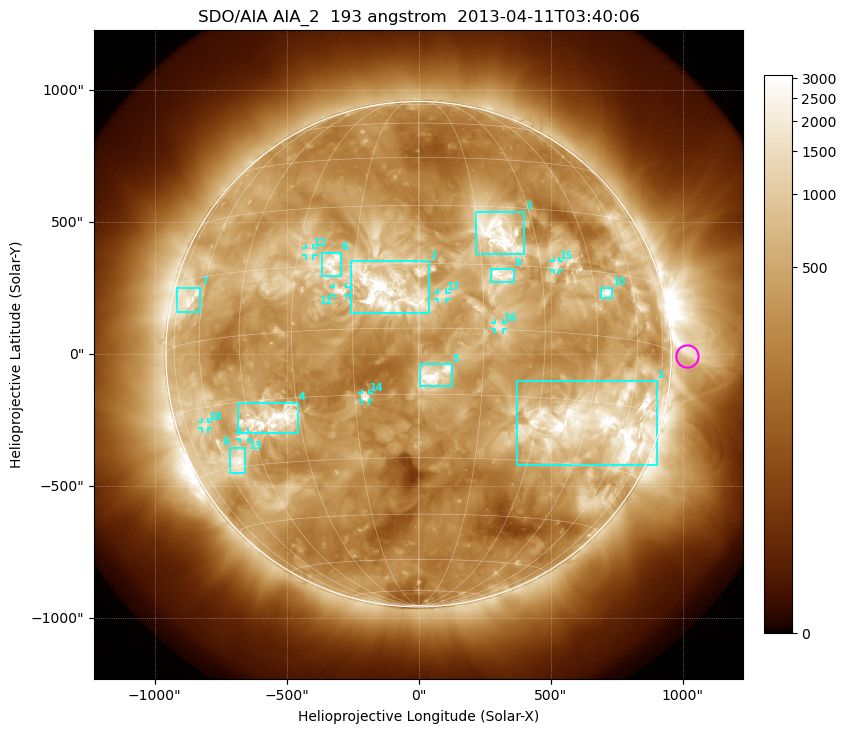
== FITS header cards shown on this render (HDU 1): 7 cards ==
TELESCOP= 'SDO/AIA'
INSTRUME= 'AIA_2'
WAVELNTH=                  193
WAVEUNIT= 'angstrom'
DATE-OBS= '2013-04-11T03:40:06.84'
CTYPE1  = 'HPLN-TAN'
CTYPE2  = 'HPLT-TAN'

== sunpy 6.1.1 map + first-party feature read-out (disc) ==
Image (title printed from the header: SDO/AIA AIA_2  193 angstrom  2013-04-11T03:40:06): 1024 x 1024 px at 2.4 arcsec/px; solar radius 957 arcsec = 399 px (full disc in frame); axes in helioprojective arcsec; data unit not stated in the header (colour bar unlabelled)
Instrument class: DISC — disc imager (sunpy class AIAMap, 193 A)
Bright regions (active regions / flare kernels): reference = the median radial profile (limb darkening/brightening removed); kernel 9 px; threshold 5 sigma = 1045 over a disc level ~372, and >= 1.15x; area >= 12 px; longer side >= 10 px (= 24 arcsec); searched inside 0.97 R_sun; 18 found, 18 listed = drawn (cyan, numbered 1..; 8 of them under ~33 arcsec drawn as corner ticks so the feature stays visible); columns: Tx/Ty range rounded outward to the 5 arcsec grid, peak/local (2 s.f.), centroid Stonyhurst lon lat
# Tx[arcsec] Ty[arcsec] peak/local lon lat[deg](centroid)
1 375..905 -420..-100 13 +50 -20
2 -260..40 155..355 11 -7 +9
3 215..400 380..540 11 +20 +23
4 -685..-455 -300..-185 8.8 -38 -20
5 5..125 -125..-35 10 +3 -11
6 -370..-295 295..385 6.6 -21 +15
7 -915..-825 155..255 6.3 -68 +10
8 -715..-655 -450..-355 8.1 -54 -29
9 270..360 270..325 6.1 +20 +13
10 690..735 210..255 11 +49 +10
11 -320..-275 225..255 6.4 -18 +9
12 -425..-395 375..400 4.7 -27 +19
13 -680..-645 -325..-295 5.9 -48 -23
14 -215..-190 -175..-145 5.4 -12 -16
15 510..530 320..355 4.9 +34 +16
16 290..320 90..120 4 +18 +1
17 75..105 205..235 4.4 +5 +7
18 -820..-800 -280..-255 4.4 -63 -19
Off-limb structures (1.02-1.3 R_sun): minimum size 162 px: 2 found; the strongest spans PA ~230..305 deg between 1.02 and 1.3 R_sun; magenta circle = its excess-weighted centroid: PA ~270 deg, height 1.06 R_sun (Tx ~1020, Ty ~-10 arcsec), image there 2.8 x the reference